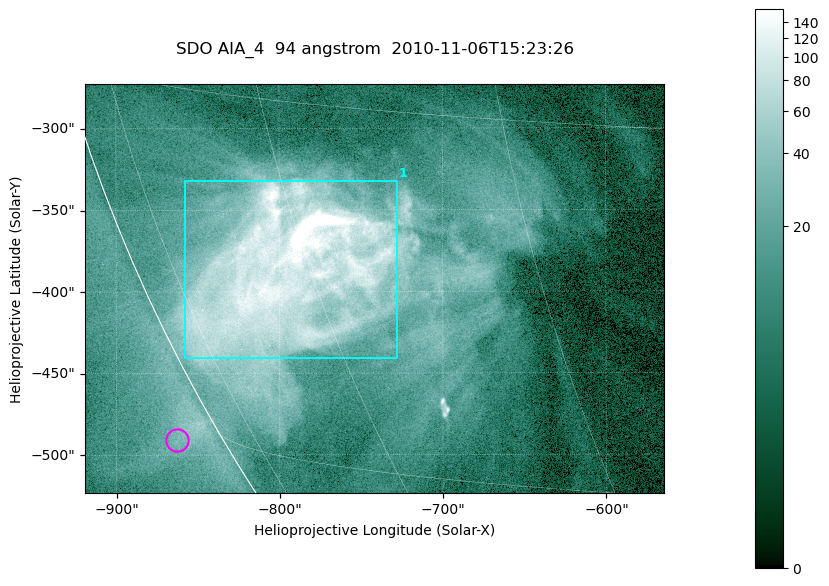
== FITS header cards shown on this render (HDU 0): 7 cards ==
TELESCOP= 'SDO     '           /
INSTRUME= 'AIA_4   '           /
WAVELNTH=                   94 /
WAVEUNIT= 'angstrom'           /
DATE-OBS= '2010-11-06T15:23:26.12' /
CTYPE1  = 'HPLN-TAN'           /
CTYPE2  = 'HPLT-TAN'           /

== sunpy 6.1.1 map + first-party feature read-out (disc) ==
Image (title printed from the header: SDO AIA_4  94 angstrom  2010-11-06T15:23:26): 591 x 417 px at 0.6 arcsec/px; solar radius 968 arcsec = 1614 px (partial field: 2.7% of the solar disc is inside the frame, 89% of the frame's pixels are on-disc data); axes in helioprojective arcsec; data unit not stated in the header (colour bar unlabelled)
Pointing: header CRPIX1/2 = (2053.81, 2042.90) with CRVAL1/2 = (0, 0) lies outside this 591 x 417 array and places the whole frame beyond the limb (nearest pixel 1.36 R_sun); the SolarSoft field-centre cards XCEN/YCEN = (-741.6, -398.2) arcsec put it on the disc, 768 arcsec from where CRPIX/CRVAL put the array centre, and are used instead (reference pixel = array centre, CRVAL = XCEN/YCEN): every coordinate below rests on XCEN/YCEN
Orientation: roll -0.138 deg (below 1 deg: not rotated)
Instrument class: DISC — disc imager (sunpy class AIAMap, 94 A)
Bright regions (active regions / flare kernels): reference = the on-disc median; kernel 5 px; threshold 5 sigma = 55.4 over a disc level ~10.5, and >= 1.15x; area >= 246 px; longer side >= 5 px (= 3 arcsec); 1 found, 1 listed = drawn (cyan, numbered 1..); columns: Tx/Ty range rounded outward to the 2 arcsec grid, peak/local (2 s.f.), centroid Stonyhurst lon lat
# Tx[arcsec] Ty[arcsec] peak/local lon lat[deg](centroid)
1 -858..-728 -442..-332 31 -62 -22
Off-limb structures (1.02-1.3 R_sun): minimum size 123 px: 1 found; the strongest spans PA ~120 deg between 1.02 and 1.04 R_sun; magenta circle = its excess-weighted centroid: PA ~120 deg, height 1.03 R_sun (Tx ~-864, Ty ~-490 arcsec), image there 1.8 x the reference